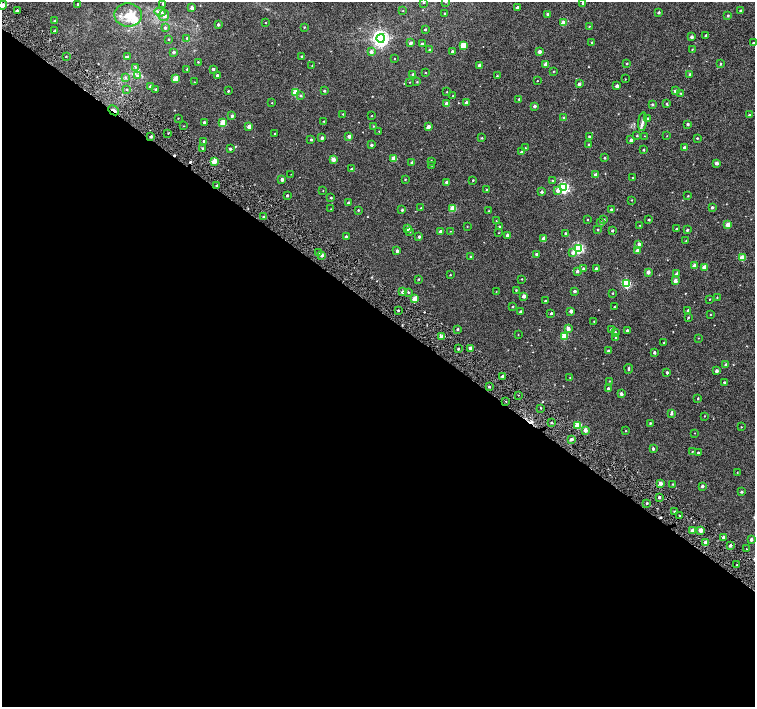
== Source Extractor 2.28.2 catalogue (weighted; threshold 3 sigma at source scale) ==
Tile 14 of 4 x 4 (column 2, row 4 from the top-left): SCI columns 1506-3010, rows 180-1589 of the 6026 x 6065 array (HDU 1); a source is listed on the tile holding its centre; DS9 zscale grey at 2 x 2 block average (1 PNG px = mean of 2 x 2 image px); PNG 757 x 709 px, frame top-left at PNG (2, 2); each listed source drawn as its Kron ellipse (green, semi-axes under 4 px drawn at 4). Shown black and unused: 57% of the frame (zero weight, under 4 of 8 exposures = <1% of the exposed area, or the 3 px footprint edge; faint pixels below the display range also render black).
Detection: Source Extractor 2.28.2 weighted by HDU 2 'WHT'; one run over the whole footprint, this tile lists its part. Background -1.36e-04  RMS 0.0012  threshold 0.00495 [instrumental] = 3 sigma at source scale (4.09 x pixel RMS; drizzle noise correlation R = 1.36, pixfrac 0.8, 0.0396/0.0396 arcsec/px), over >= 5 px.
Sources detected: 300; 4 cosmic-ray / hot-pixel residue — neither listed nor drawn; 2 inside a brighter listed object's ellipse — not listed separately; the other 294 listed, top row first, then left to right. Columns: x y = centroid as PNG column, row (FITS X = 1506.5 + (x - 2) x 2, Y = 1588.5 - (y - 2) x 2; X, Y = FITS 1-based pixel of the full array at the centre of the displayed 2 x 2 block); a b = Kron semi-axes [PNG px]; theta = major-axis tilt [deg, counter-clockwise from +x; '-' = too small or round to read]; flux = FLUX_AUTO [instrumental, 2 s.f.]
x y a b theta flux
423 2 2 2 - 0.26
446 2 2 2 - 0.26
583 3 2 2 - 0.35
78 4 2 2 - 0.52
163 4 2 2 - 0.68
2 5 5 4 - 0.74
517 7 2 2 - 0.52
192 8 2 2 - 1.6
17 11 2 2 - 0.37
403 11 2 2 - 0.097
740 11 2 2 - 0.32
160 12 5 4 - 0.72
659 12 2 2 - 0.42
445 13 2 2 - 0.22
548 14 3 2 - 0.42
128 15 14 11 -3 4.3
164 15 6 5 - 0.92
728 15 3 2 - 0.28
55 21 3 2 - 0.19
266 23 2 2 - 0.15
563 23 3 2 - 3.5
218 25 2 2 - 0.55
589 26 2 2 - 0.16
304 27 3 2 - 0.18
165 28 3 3 - 0.5
425 29 2 2 - 0.35
55 30 3 2 - 0.16
706 35 2 2 - 0.34
692 37 2 2 - 0.84
187 38 2 2 - 0.25
381 38 4 4 - 91
169 39 2 2 - 0.23
411 43 2 2 - 0.8
592 43 2 2 - 0.29
753 43 2 2 - 0.38
422 44 2 2 - 0.81
463 46 3 3 - 6
692 49 2 2 - 0.13
429 50 3 2 - 0.19
452 51 2 2 - 0.47
174 52 3 2 - 0.55
371 52 3 3 - 1
539 52 2 2 - 1.1
302 56 2 2 - 0.26
66 57 2 2 - 0.17
127 57 3 3 - 0.44
394 58 2 2 - 0.094
198 62 2 2 - 0.16
627 63 2 2 - 0.22
546 64 2 2 - 1.6
720 64 2 2 - 0.24
479 65 2 2 - 0.61
312 66 2 2 - 0.086
136 67 3 2 - 0.18
187 69 2 2 - 0.23
213 69 2 2 - 0.48
553 71 2 2 - 0.14
425 73 2 2 - 0.12
413 74 3 2 - 0.52
690 74 3 3 - 0.3
137 75 4 4 - 0.47
217 75 2 2 - 0.47
497 76 2 2 - 0.22
125 77 3 2 - 0.22
176 79 3 3 - 5.1
625 79 2 2 - 0.099
537 81 2 2 - 0.11
194 82 2 2 - 0.099
410 82 2 2 - 0.089
417 82 3 2 - 0.18
579 84 2 2 - 0.97
617 86 2 2 - 1.1
150 87 3 3 - 0.54
127 89 2 2 - 0.18
156 89 2 2 - 0.4
228 91 2 2 - 0.3
324 91 2 2 - 0.32
675 91 2 2 - 0.65
295 92 3 3 - 5.9
447 92 2 2 - 0.13
680 93 2 2 - 0.16
301 96 3 2 - 0.33
453 96 2 2 - 0.18
519 99 2 2 - 0.19
272 103 2 2 - 0.098
466 103 2 2 - 1
447 104 2 2 - 2.1
667 104 3 3 - 0.31
652 105 3 2 - 0.35
535 106 2 2 - 0.85
114 110 6 3 -45 0.87
343 114 2 2 - 0.14
749 115 2 2 - 0.32
232 116 2 2 - 0.65
372 116 2 2 - 0.13
178 118 2 2 - 0.12
564 118 3 3 - 0.41
648 118 2 2 - 0.26
324 121 2 2 - 0.12
204 122 2 2 - 0.36
643 122 9 3 84 0.66
223 123 3 2 - 5.4
688 124 2 2 - 0.48
183 126 2 2 - 0.091
373 126 2 2 - 0.14
249 127 2 2 - 1.8
428 127 2 2 - 1.8
379 131 2 2 - 0.1
168 133 2 2 - 0.14
275 134 2 2 - 0.32
151 136 2 2 - 0.47
349 136 2 2 - 1.2
589 136 2 2 - 0.37
637 136 2 2 - 0.22
644 136 2 2 - 0.083
667 136 2 2 - 0.091
322 138 2 2 - 0.9
482 138 3 2 - 0.23
697 138 2 2 - 0.22
311 139 2 2 - 0.3
631 140 2 2 - 0.93
204 141 2 2 - 0.55
589 144 2 2 - 0.21
371 145 2 2 - 0.56
202 148 2 2 - 0.21
525 148 2 2 - 0.13
684 148 2 2 - 0.73
230 149 2 2 - 0.48
643 150 2 2 - 0.31
521 152 2 2 - 0.32
393 158 2 2 - 2.2
604 158 2 2 - 0.26
333 159 2 2 - 2.1
431 161 2 2 - 0.32
214 162 2 2 - 3.8
412 163 2 2 - 0.93
717 163 3 2 - 0.89
431 165 2 2 - 0.15
352 169 2 2 - 0.53
291 174 2 2 - 0.054
595 175 2 2 - 1.4
633 178 2 2 - 0.25
282 179 2 2 - 1
405 180 2 2 - 0.19
473 180 2 2 - 0.18
552 180 2 2 - 0.16
447 182 2 2 - 0.98
217 186 2 2 - 0.39
564 188 4 3 - 32
487 190 2 2 - 0.61
558 190 4 3 - 1.3
323 191 2 2 - 0.09
542 192 3 3 - 0.47
287 195 2 2 - 0.41
688 196 2 2 - 0.19
331 198 2 2 - 0.24
632 200 2 2 - 0.14
349 203 2 2 - 0.71
712 207 2 2 - 0.52
421 208 2 2 - 0.25
453 208 3 2 - 5.2
331 209 2 2 - 0.12
611 209 2 2 - 0.22
358 210 2 2 - 0.23
402 210 2 2 - 0.38
489 211 2 2 - 0.1
264 217 2 2 - 0.46
587 220 2 2 - 0.12
604 220 2 2 - 0.32
649 220 2 2 - 0.3
496 221 2 2 - 0.1
601 223 2 2 - 0.34
640 225 2 2 - 0.093
728 225 3 2 - 2.5
467 227 2 2 - 0.091
499 227 2 2 - 0.26
407 228 2 2 - 1.2
676 229 2 2 - 0.21
598 230 2 2 - 0.3
687 230 2 2 - 0.4
450 231 2 2 - 0.078
612 231 2 2 - 0.38
410 232 2 2 - 0.2
440 232 2 2 - 0.99
498 233 2 2 - 0.095
565 233 2 2 - 0.32
507 236 2 2 - 1.6
346 237 2 2 - 0.52
419 237 2 2 - 0.46
544 238 2 2 - 1.4
686 241 2 2 - 0.11
639 244 3 3 - 0.55
578 248 3 3 - 29
397 251 2 2 - 0.84
637 251 2 2 - 1.5
319 253 2 2 - 0.27
573 253 3 3 - 0.98
536 254 2 2 - 0.48
322 255 2 2 - 0.98
471 257 2 2 - 0.56
742 258 3 3 - 3.9
695 266 2 2 - 1.8
704 267 3 2 - 1.7
583 268 2 2 - 0.24
596 268 2 2 - 0.41
577 271 2 2 - 0.68
648 272 2 2 - 1.4
677 274 3 2 - 0.89
450 275 2 2 - 0.17
419 279 2 2 - 0.22
522 279 2 2 - 0.14
675 281 2 2 - 1.9
626 283 3 3 - 18
516 290 2 2 - 0.19
575 291 2 2 - 0.54
403 292 3 3 - 1.3
408 292 3 3 - 0.24
496 292 2 2 - 0.11
613 293 2 2 - 0.17
524 296 2 2 - 1.5
717 297 2 2 - 0.13
414 299 3 2 - 3.3
710 299 2 2 - 0.098
545 301 2 2 - 0.36
513 307 2 2 - 0.17
614 307 2 2 - 0.2
398 311 2 2 - 0.26
521 311 3 2 - 0.42
571 311 2 2 - 1.4
688 311 2 2 - 0.89
551 313 2 2 - 0.37
710 315 2 2 - 0.097
688 317 2 2 - 0.2
594 321 2 2 - 0.1
458 329 2 2 - 0.32
568 329 3 2 - 1.4
611 329 2 2 - 0.27
627 331 2 2 - 0.46
615 332 2 2 - 0.27
518 335 2 2 - 0.094
564 336 3 3 - 5.7
441 337 3 2 - 1.8
616 338 2 2 - 0.39
698 338 2 2 - 0.09
664 343 2 2 - 0.24
470 348 2 2 - 1.5
458 349 2 2 - 0.3
608 351 2 2 - 0.51
654 352 2 2 - 0.46
726 365 3 2 - 0.74
629 369 5 2 - 0.34
717 371 3 2 - 0.88
667 373 2 2 - 0.48
502 376 2 2 - 0.29
570 378 2 2 - 0.12
609 381 2 2 - 0.14
724 382 2 2 - 0.28
489 387 2 2 - 0.37
608 388 2 2 - 0.38
621 394 2 2 - 0.75
518 395 2 2 - 0.16
698 399 2 2 - 0.21
506 401 2 2 - 0.12
541 408 2 2 - 0.15
671 414 3 3 - 0.47
704 416 2 2 - 0.14
551 422 2 2 - 0.22
650 423 2 2 - 0.23
578 425 3 3 - 5.9
741 427 2 2 - 0.12
585 430 3 2 - 1.6
626 431 2 2 - 0.11
695 433 2 2 - 0.086
571 439 3 2 - 0.84
653 449 2 2 - 0.5
692 451 2 2 - 0.12
698 453 2 2 - 0.58
737 472 2 2 - 0.091
660 483 3 3 - 1.4
673 484 2 2 - 0.14
702 486 2 2 - 0.64
741 492 2 2 - 0.38
659 497 2 2 - 0.67
647 503 2 2 - 0.28
674 512 3 2 - 0.23
680 516 2 2 - 0.27
701 530 3 2 - 1.9
692 531 3 2 - 1.2
724 537 3 3 - 0.68
751 540 2 2 - 0.77
705 542 3 3 - 1.6
730 545 2 2 - 0.72
746 549 2 2 - 0.095
737 565 2 2 - 0.17
Overlapping masked pixels (flux is a lower limit): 2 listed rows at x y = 114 110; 151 136
Isophote crosses this tile's border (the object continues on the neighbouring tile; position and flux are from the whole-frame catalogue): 3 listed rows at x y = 446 2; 2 5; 753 43